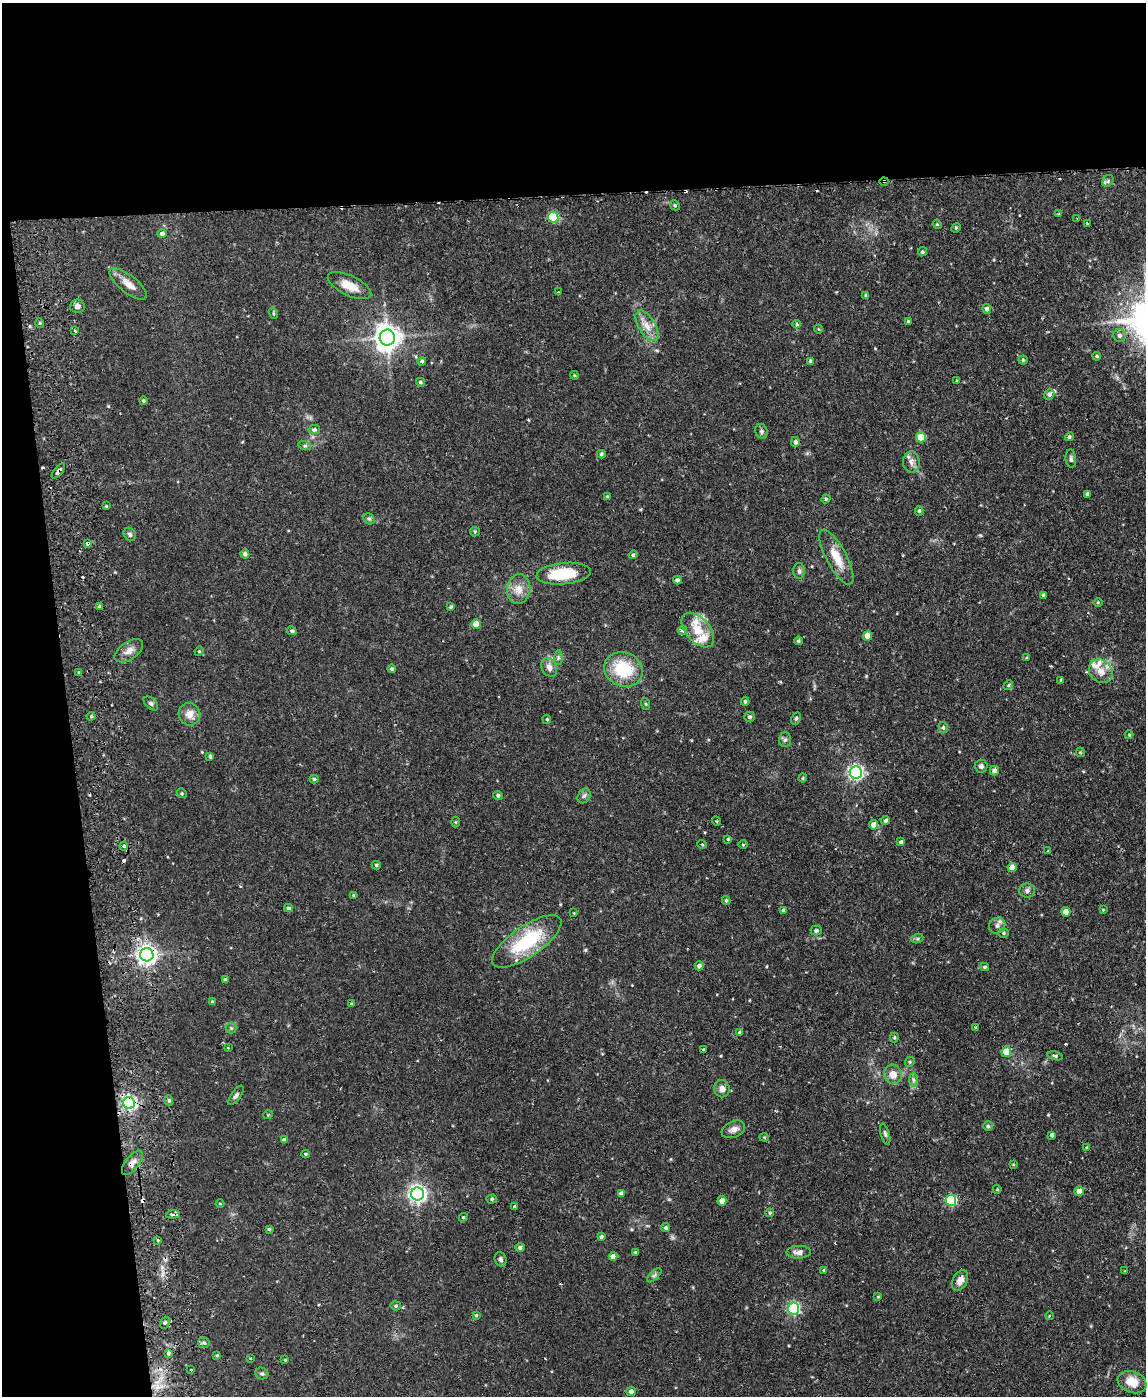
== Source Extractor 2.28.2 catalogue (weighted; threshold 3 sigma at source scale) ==
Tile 1 of 4 x 3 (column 1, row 1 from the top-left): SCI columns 56-1199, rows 3035-4428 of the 4686 x 4567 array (HDU 1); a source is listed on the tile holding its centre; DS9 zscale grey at full resolution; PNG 1148 x 1398 px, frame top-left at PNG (2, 3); each listed source drawn as its Kron ellipse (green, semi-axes under 4 px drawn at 4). Shown black and unused: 20% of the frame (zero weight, under 2 of 3 exposures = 3% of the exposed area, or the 3 px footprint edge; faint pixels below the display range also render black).
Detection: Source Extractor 2.28.2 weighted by HDU 2 'WHT'; one run over the whole footprint, this tile lists its part. Background 0.0867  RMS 0.0062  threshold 0.0277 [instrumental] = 3 sigma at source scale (4.5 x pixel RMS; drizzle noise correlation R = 1.50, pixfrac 1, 0.05/0.05 arcsec/px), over >= 5 px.
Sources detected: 218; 11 cosmic-ray / hot-pixel residue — neither listed nor drawn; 7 inside a brighter listed object's ellipse — not listed separately; the other 200 listed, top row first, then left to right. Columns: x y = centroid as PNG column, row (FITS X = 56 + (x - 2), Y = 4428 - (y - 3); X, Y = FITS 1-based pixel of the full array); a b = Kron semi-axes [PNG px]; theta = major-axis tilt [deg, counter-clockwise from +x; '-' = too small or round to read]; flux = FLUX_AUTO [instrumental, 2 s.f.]
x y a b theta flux
884 181 4 3 - 1.1
1108 181 6 5 - 1.2
675 205 5 4 - 0.84
1059 214 4 3 - 0.68
553 217 5 5 - 30
1077 219 3 2 - 0.47
1087 223 3 2 - 0.46
937 224 5 3 - 0.6
956 228 5 4 - 0.73
162 234 5 4 - 1.7
922 252 5 4 - 0.93
128 284 23 8 -38 5.7
349 286 23 10 -25 9
558 292 3 2 - 0.69
866 296 4 3 - 1.3
77 306 7 6 - 2.3
987 309 5 4 - 2
273 313 6 3 -72 0.67
908 322 4 4 - 1
40 323 5 3 - 0.59
797 324 4 4 - 0.75
647 326 17 8 -59 6
818 329 4 3 - 0.42
75 331 3 2 - 1.4
1120 335 6 6 - 1.7
387 337 8 7 - 660
1097 356 4 3 - 0.85
1023 360 4 4 - 0.8
422 361 4 4 - 1.1
810 361 4 3 - 1
574 375 4 3 - 0.58
957 381 4 3 - 0.59
420 382 4 4 - 0.84
1049 394 5 4 - 1.6
143 401 4 4 - 0.77
314 429 5 4 - 1.5
761 431 7 6 - 1.3
921 437 5 5 - 18
1069 437 4 4 - 1.2
795 442 5 4 - 1.4
305 446 6 4 -17 0.93
601 454 4 4 - 1
1071 459 9 5 -84 1.4
911 462 10 8 -87 3.2
58 471 9 4 51 2.1
1087 494 4 3 - 1.6
607 496 4 3 - 0.46
826 499 4 4 - 0.77
106 506 3 3 - 0.5
919 511 5 4 - 0.98
369 519 6 5 - 1
475 532 5 4 - 0.74
130 534 7 5 -55 1.3
88 543 4 3 - 7.1
245 554 4 4 - 1.8
633 555 4 4 - 1.3
836 557 30 10 -62 11
799 571 8 5 -90 1.6
564 574 27 10 6 23
677 580 4 4 - 1.6
519 589 15 11 83 6.4
1044 595 3 3 - 1.2
1098 603 4 3 - 0.51
100 607 4 3 - 1.2
451 607 4 4 - 0.93
476 624 5 4 - 8.1
682 630 5 4 - 1.6
698 630 20 12 -48 11
292 631 5 4 - 1.2
867 636 4 4 - 6.4
798 641 4 4 - 0.92
129 651 16 9 34 4.4
199 651 5 4 - 0.73
558 658 7 4 90 1.1
1027 658 3 3 - 0.5
549 667 10 7 -62 3.3
392 669 4 4 - 1
623 669 19 17 -21 27
1101 671 13 11 -47 5.5
79 672 4 3 - 0.69
1061 680 4 3 - 0.52
1008 685 5 4 - 0.71
745 702 4 3 - 0.91
151 703 8 5 -44 1.2
646 704 6 4 -71 0.59
189 714 11 11 - 5.6
91 716 4 4 - 0.8
749 717 5 5 - 1.2
796 718 6 4 63 0.9
547 719 5 4 - 0.71
943 727 5 4 - 1.1
1129 735 4 4 - 0.57
785 740 7 6 - 1.5
1080 752 5 4 - 0.67
210 756 4 3 - 1
981 766 6 6 - 1.7
994 771 5 4 - 2.9
856 772 6 6 - 150
803 778 4 4 - 0.59
314 779 4 4 - 0.97
182 793 5 4 - 0.73
498 796 5 4 - 1.2
584 796 8 6 60 1.6
885 820 4 4 - 1.4
716 821 4 4 - 0.64
456 822 5 3 - 0.54
873 825 4 4 - 4.4
728 839 4 4 - 0.82
901 842 4 3 - 1
702 844 5 3 - 0.5
743 845 5 3 - 0.52
124 846 4 4 - 1.5
1048 851 2 2 - 0.61
376 865 4 4 - 0.88
1012 867 4 4 - 5.8
1027 891 8 7 - 1.9
354 895 4 3 - 0.98
726 900 4 3 - 0.86
288 908 4 3 - 1.1
783 910 3 3 - 0.81
1103 910 3 3 - 0.49
1066 912 5 4 - 4
574 913 4 2 - 0.41
997 925 9 7 40 2.6
816 931 5 5 - 1.2
1003 933 5 4 - 0.88
917 939 6 4 18 0.89
527 941 40 15 34 39
147 955 6 6 - 340
699 966 4 4 - 1.8
985 967 4 3 - 0.98
225 980 4 3 - 1.7
212 1002 4 3 - 0.95
351 1004 4 3 - 0.9
975 1027 3 2 - 0.76
231 1028 5 5 - 1
740 1033 4 4 - 1.1
894 1037 5 4 - 0.84
228 1048 3 2 - 0.75
704 1049 4 3 - 2
1006 1052 5 5 - 12
1055 1056 7 4 -15 1.1
910 1062 5 4 - 0.81
893 1074 10 8 -74 5.8
913 1080 7 4 -90 1.4
722 1089 9 7 -74 3.1
236 1095 11 4 55 1.6
169 1100 5 4 - 0.97
129 1103 6 6 - 140
268 1115 5 3 - 0.44
988 1126 5 4 - 0.85
733 1129 12 8 23 3
885 1134 11 4 -74 1.3
1052 1135 4 3 - 1.5
764 1137 4 4 - 0.66
284 1140 4 4 - 2.4
1087 1148 4 3 - 0.67
306 1154 4 3 - 0.59
132 1163 14 6 52 3.4
1013 1164 4 3 - 0.54
997 1189 4 4 - 0.61
1079 1191 5 4 - 5.2
621 1193 4 4 - 1.8
417 1194 6 6 - 230
492 1199 5 4 - 0.99
951 1200 5 5 - 47
722 1201 5 4 - 4.3
220 1204 4 3 - 0.5
515 1207 4 3 - 1.5
770 1213 4 3 - 0.72
173 1214 7 3 4 3.6
463 1217 4 4 - 0.74
666 1228 5 4 - 1.1
269 1229 4 4 - 0.78
601 1237 4 3 - 1.1
158 1240 3 2 - 0.9
520 1248 4 4 - 1.6
636 1252 3 3 - 1.1
799 1252 12 6 2 2.8
613 1256 4 4 - 4.3
501 1259 7 6 - 1.6
824 1270 4 3 - 0.58
1125 1271 3 3 - 0.42
654 1275 9 3 45 1.1
960 1280 11 7 63 4.6
878 1297 4 3 - 0.44
396 1306 5 4 - 0.9
794 1309 6 5 - 85
476 1315 3 3 - 0.61
1049 1316 4 3 - 0.44
165 1323 6 4 68 1.1
204 1343 6 5 - 1
168 1353 4 3 - 3
217 1355 4 3 - 0.57
250 1358 4 2 - 0.46
285 1360 4 3 - 0.51
191 1370 3 2 - 0.72
262 1373 7 5 -22 1.2
1132 1382 15 10 -20 9.7
631 1391 5 4 - 2.3
Overlapping masked pixels (flux is a lower limit): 7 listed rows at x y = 884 181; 58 471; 88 543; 147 955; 129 1103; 132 1163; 173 1214